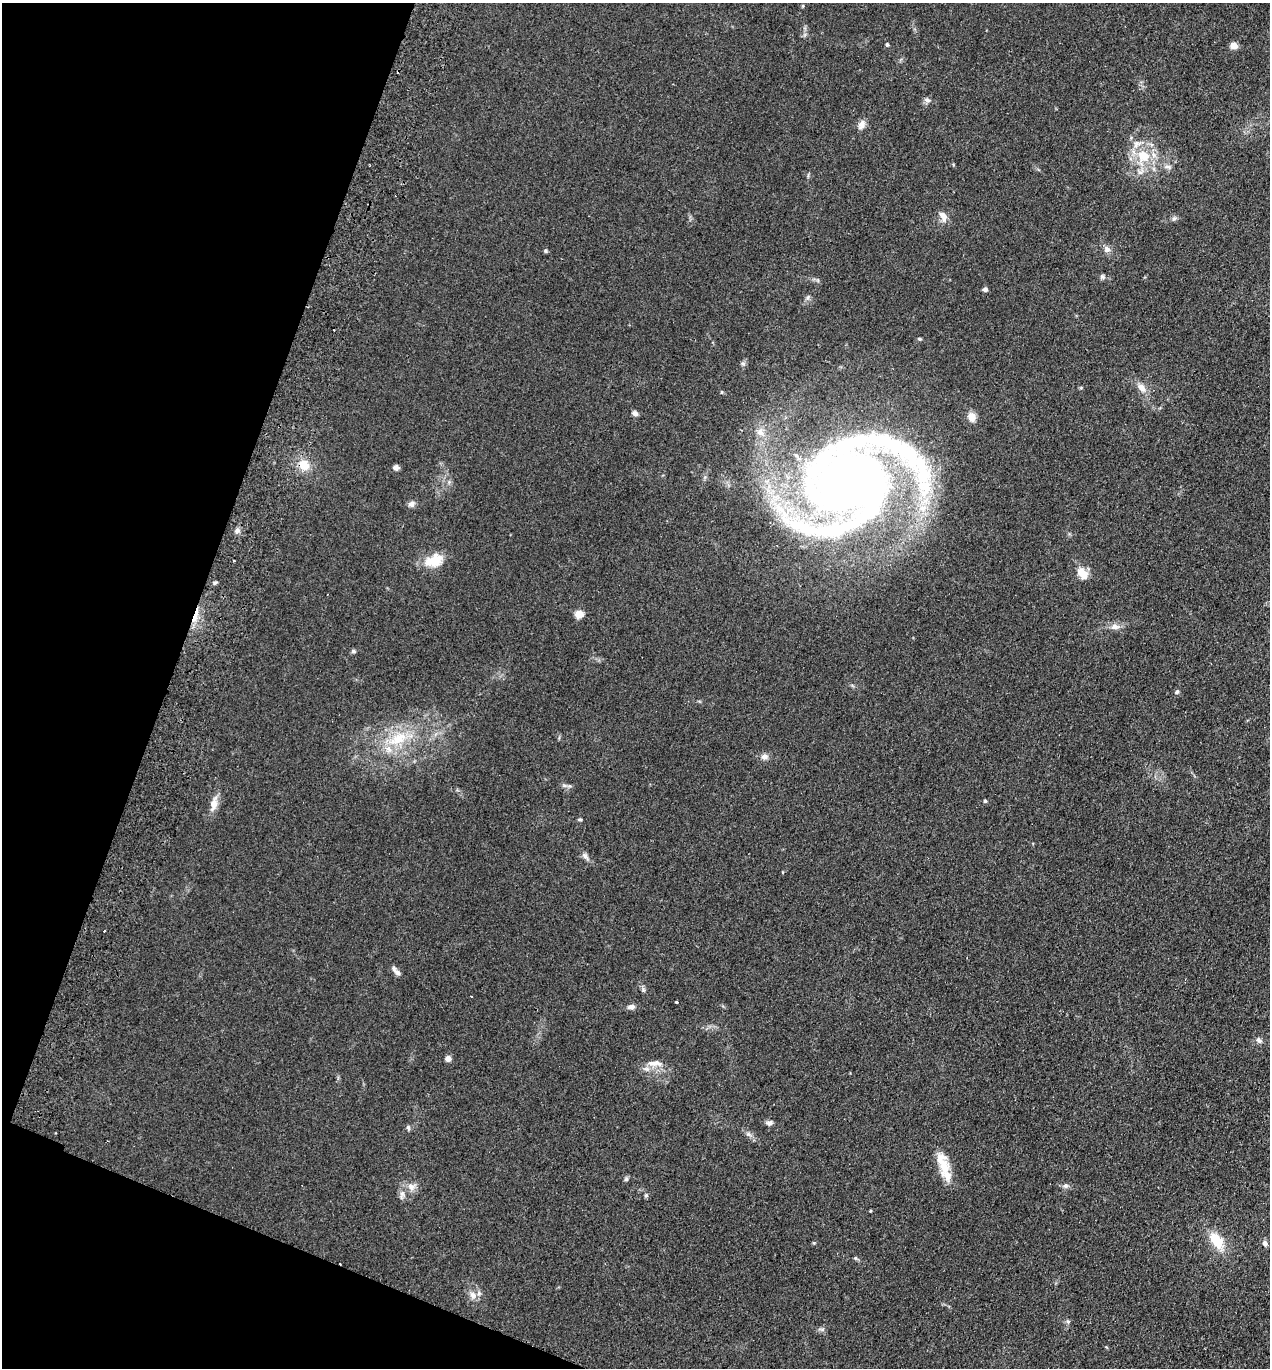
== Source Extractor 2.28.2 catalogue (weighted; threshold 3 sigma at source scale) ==
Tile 9 of 4 x 4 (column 1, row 3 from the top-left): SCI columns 193-1460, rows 1390-2755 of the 5589 x 5512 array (HDU 1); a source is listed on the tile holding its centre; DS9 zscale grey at full resolution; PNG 1272 x 1370 px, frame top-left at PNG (2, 3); no overlay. Shown black and unused: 18% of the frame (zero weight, under 2 of 3 exposures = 3% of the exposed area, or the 3 px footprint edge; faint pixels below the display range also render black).
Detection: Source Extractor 2.28.2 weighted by HDU 2 'WHT'; one run over the whole footprint, this tile lists its part. Background 0.0961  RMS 0.01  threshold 0.0459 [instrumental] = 3 sigma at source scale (4.5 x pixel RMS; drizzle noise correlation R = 1.50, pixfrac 1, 0.05/0.05 arcsec/px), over >= 5 px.
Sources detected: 71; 2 cosmic-ray / hot-pixel residue — not listed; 6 inside a brighter listed object's ellipse — not listed separately; the other 63 listed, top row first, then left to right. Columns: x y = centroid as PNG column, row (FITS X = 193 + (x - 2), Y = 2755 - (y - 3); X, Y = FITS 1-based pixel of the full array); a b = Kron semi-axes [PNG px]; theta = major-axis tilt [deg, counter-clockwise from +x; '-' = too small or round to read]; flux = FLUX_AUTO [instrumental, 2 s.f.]
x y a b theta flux
887 44 6 4 -63 1.4
1234 46 5 5 - 20
927 100 8 6 -16 3
861 125 13 8 61 5.5
1143 156 24 19 75 35
1167 167 12 5 -8 3.4
943 216 13 8 -71 7.6
1174 218 6 6 - 2.2
1107 249 9 8 - 4.5
545 251 5 4 - 1.4
1102 276 7 6 - 2.2
985 289 4 4 - 3.9
807 298 8 5 73 2.5
919 339 5 4 - 1.3
743 364 6 5 - 2.1
1142 388 13 8 -46 8.1
722 392 5 4 - 1.1
635 413 6 5 - 4.1
972 417 10 8 -66 9.3
304 465 14 11 -36 16
396 467 7 6 - 3.6
850 484 130 86 11 850
411 504 9 8 - 3.7
237 530 8 6 50 3.2
434 560 23 15 19 22
234 561 3 2 - 1.2
1082 573 17 11 -54 12
215 583 6 4 30 1.7
579 614 5 5 - 34
195 617 18 5 73 10
1115 627 14 8 4 6.5
353 651 6 5 - 1.9
1177 692 6 5 - 1.7
398 739 30 16 27 39
764 757 9 8 - 4.7
564 785 7 4 -19 2
985 801 4 4 - 1.8
214 804 18 9 79 10
580 820 6 3 0 1.3
585 856 12 6 -52 3.9
104 931 2 2 - 1.1
398 973 11 6 -43 3.5
677 1002 3 3 - 2.5
631 1007 9 6 4 4.4
1259 1040 9 7 -45 3.3
448 1059 7 7 - 3.7
656 1063 15 8 -20 6.5
769 1123 8 6 9 3.2
408 1127 7 5 -73 1.9
56 1133 3 2 - 0.94
748 1134 8 6 -34 3
942 1163 31 14 -69 23
626 1179 6 5 - 1.7
1065 1186 7 7 - 3
411 1187 12 8 -41 6.5
402 1194 14 6 76 4.6
646 1195 6 5 - 1.6
1217 1241 23 13 -54 25
1265 1243 8 6 -71 3.6
855 1258 5 5 - 1.4
473 1295 10 9 - 6.7
1068 1321 6 4 0 1.7
822 1329 7 4 -18 1.9
Overlapping masked pixels (flux is a lower limit): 1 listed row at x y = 195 617